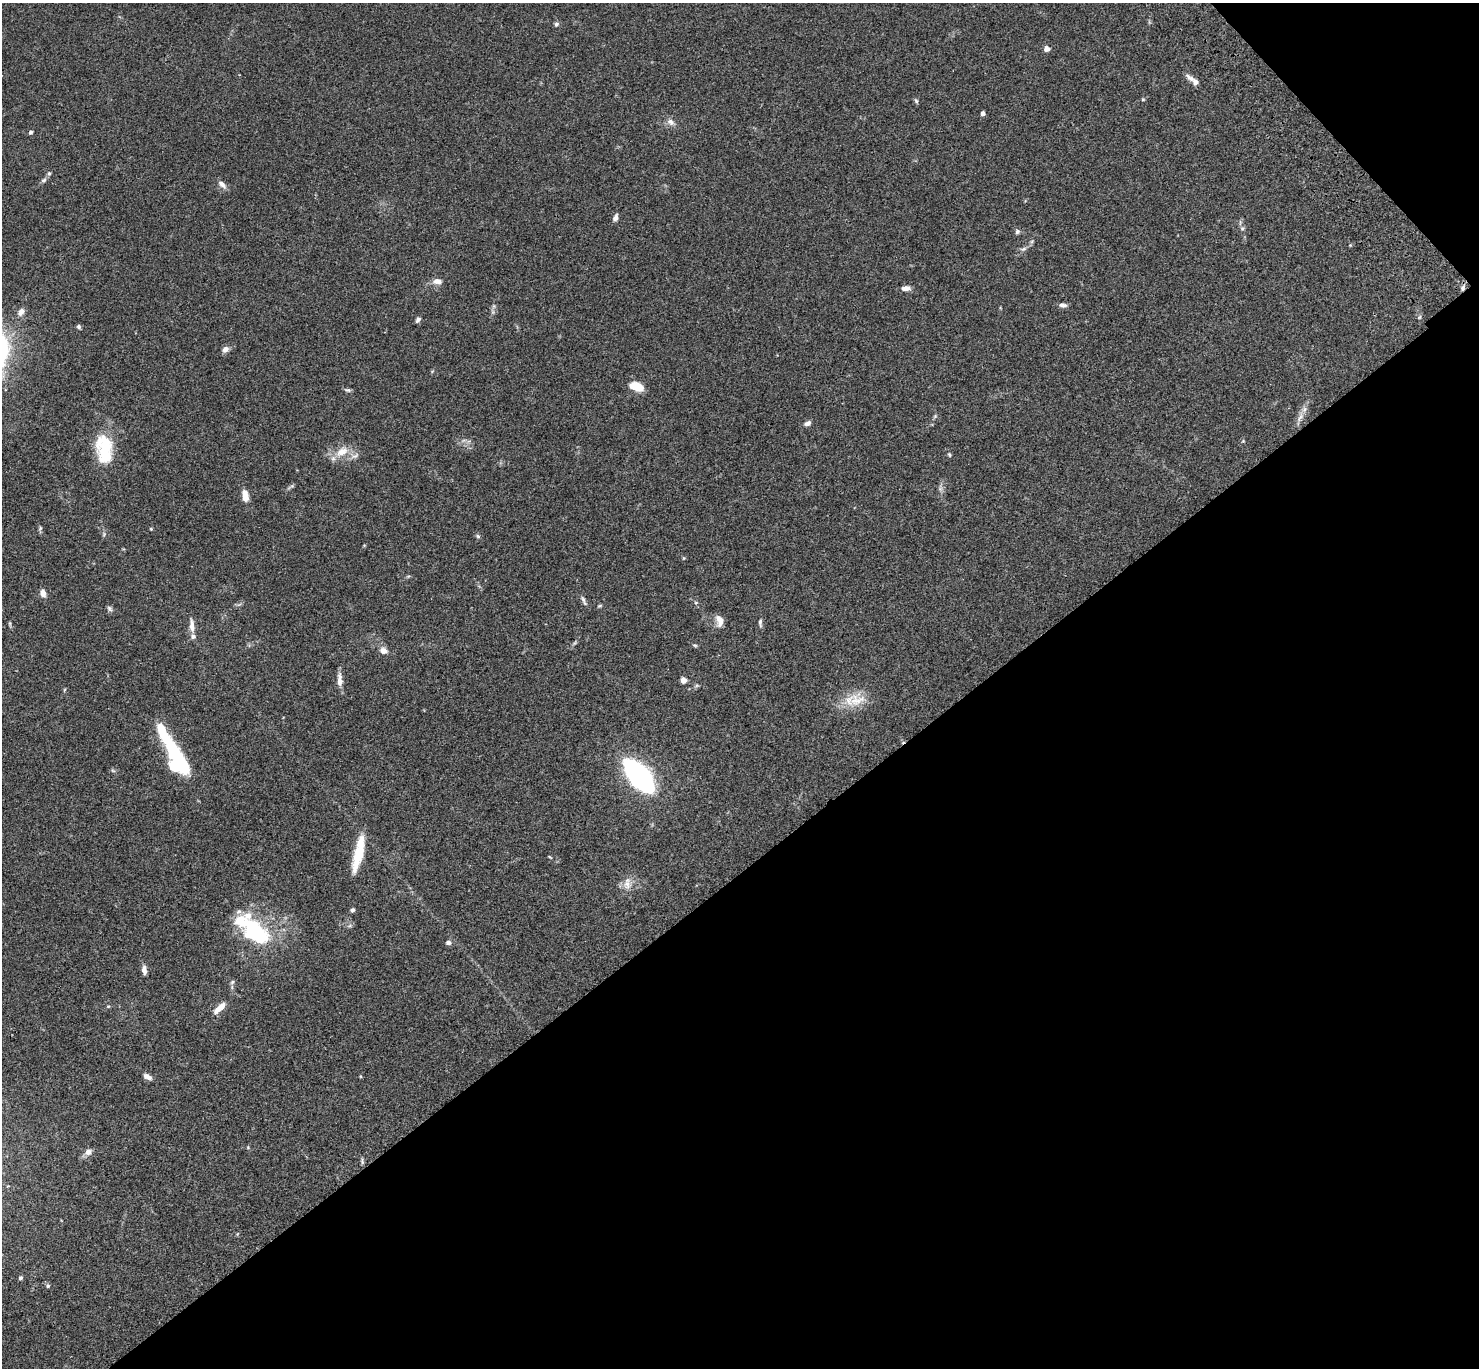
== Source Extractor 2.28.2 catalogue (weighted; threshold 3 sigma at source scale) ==
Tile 12 of 4 x 4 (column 4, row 3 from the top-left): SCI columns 4534-6010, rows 1750-3115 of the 6110 x 6090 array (HDU 1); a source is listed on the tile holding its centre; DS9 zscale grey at full resolution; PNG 1481 x 1370 px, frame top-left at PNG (2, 3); no overlay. Shown black and unused: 39% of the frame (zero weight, under 3 of 4 exposures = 6% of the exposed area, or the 3 px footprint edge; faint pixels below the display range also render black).
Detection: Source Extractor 2.28.2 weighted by HDU 2 'WHT'; one run over the whole footprint, this tile lists its part. Background 0.0588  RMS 0.0052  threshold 0.0236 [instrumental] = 3 sigma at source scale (4.5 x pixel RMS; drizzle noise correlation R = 1.50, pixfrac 1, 0.05/0.05 arcsec/px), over >= 5 px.
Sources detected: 70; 3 inside a brighter object's white glare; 1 cosmic-ray / hot-pixel residue — not listed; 3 inside a brighter listed object's ellipse — not listed separately; the other 63 listed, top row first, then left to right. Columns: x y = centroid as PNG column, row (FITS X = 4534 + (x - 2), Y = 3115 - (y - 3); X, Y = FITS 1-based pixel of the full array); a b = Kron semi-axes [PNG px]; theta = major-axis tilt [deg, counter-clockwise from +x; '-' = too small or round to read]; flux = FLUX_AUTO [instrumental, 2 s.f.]
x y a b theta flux
556 24 6 6 - 1
1047 49 7 6 - 2
1189 78 13 6 -39 2.3
1143 99 5 4 - 0.52
916 101 6 5 - 0.78
983 113 4 4 - 2
671 122 11 8 -36 2.5
31 132 5 4 - 0.84
49 173 5 5 - 0.77
44 180 8 5 18 1.2
222 184 12 6 -45 2.5
615 218 10 5 71 1.7
1242 228 6 6 - 1.1
1017 231 7 6 - 1.1
1023 249 8 4 31 1.2
437 281 11 7 -3 3.1
906 288 10 5 3 2.8
1063 305 11 5 -5 1.7
21 312 11 7 60 2.5
418 320 6 4 53 1.4
79 327 5 4 - 0.93
225 349 6 6 - 3
636 386 16 9 -18 7.9
348 390 8 5 -15 0.98
1304 409 8 5 61 1.7
935 416 5 5 - 0.65
808 423 9 5 25 1.8
104 449 37 20 -84 22
342 452 18 11 26 7.1
949 455 6 4 -68 0.68
245 496 10 6 -82 6.4
40 528 6 4 46 0.66
151 529 5 3 - 0.43
478 536 6 5 - 0.79
43 593 8 6 -70 2.9
583 600 16 4 -67 1.3
696 603 5 3 - 0.52
600 606 7 3 9 0.61
109 609 9 5 -54 1.2
720 621 14 8 -77 3.8
760 623 10 4 -87 1.3
192 625 19 6 -87 3.3
695 645 7 3 -9 0.63
384 651 11 8 -20 2.7
340 680 16 6 -89 3.9
683 680 6 5 - 2.7
857 700 24 18 6 11
175 752 66 11 -58 39
640 776 31 14 -51 120
358 854 40 9 77 15
550 857 5 3 - 0.42
627 883 19 10 86 4.6
352 910 4 4 - 1.2
255 931 36 26 -37 42
448 942 6 6 - 1.4
144 970 10 5 -81 2.6
232 982 6 5 - 0.88
220 1008 15 6 42 5.7
147 1077 11 6 -30 2.4
88 1152 10 8 36 2.7
362 1161 10 3 -86 0.82
20 1278 5 4 - 0.89
48 1286 5 4 - 0.72